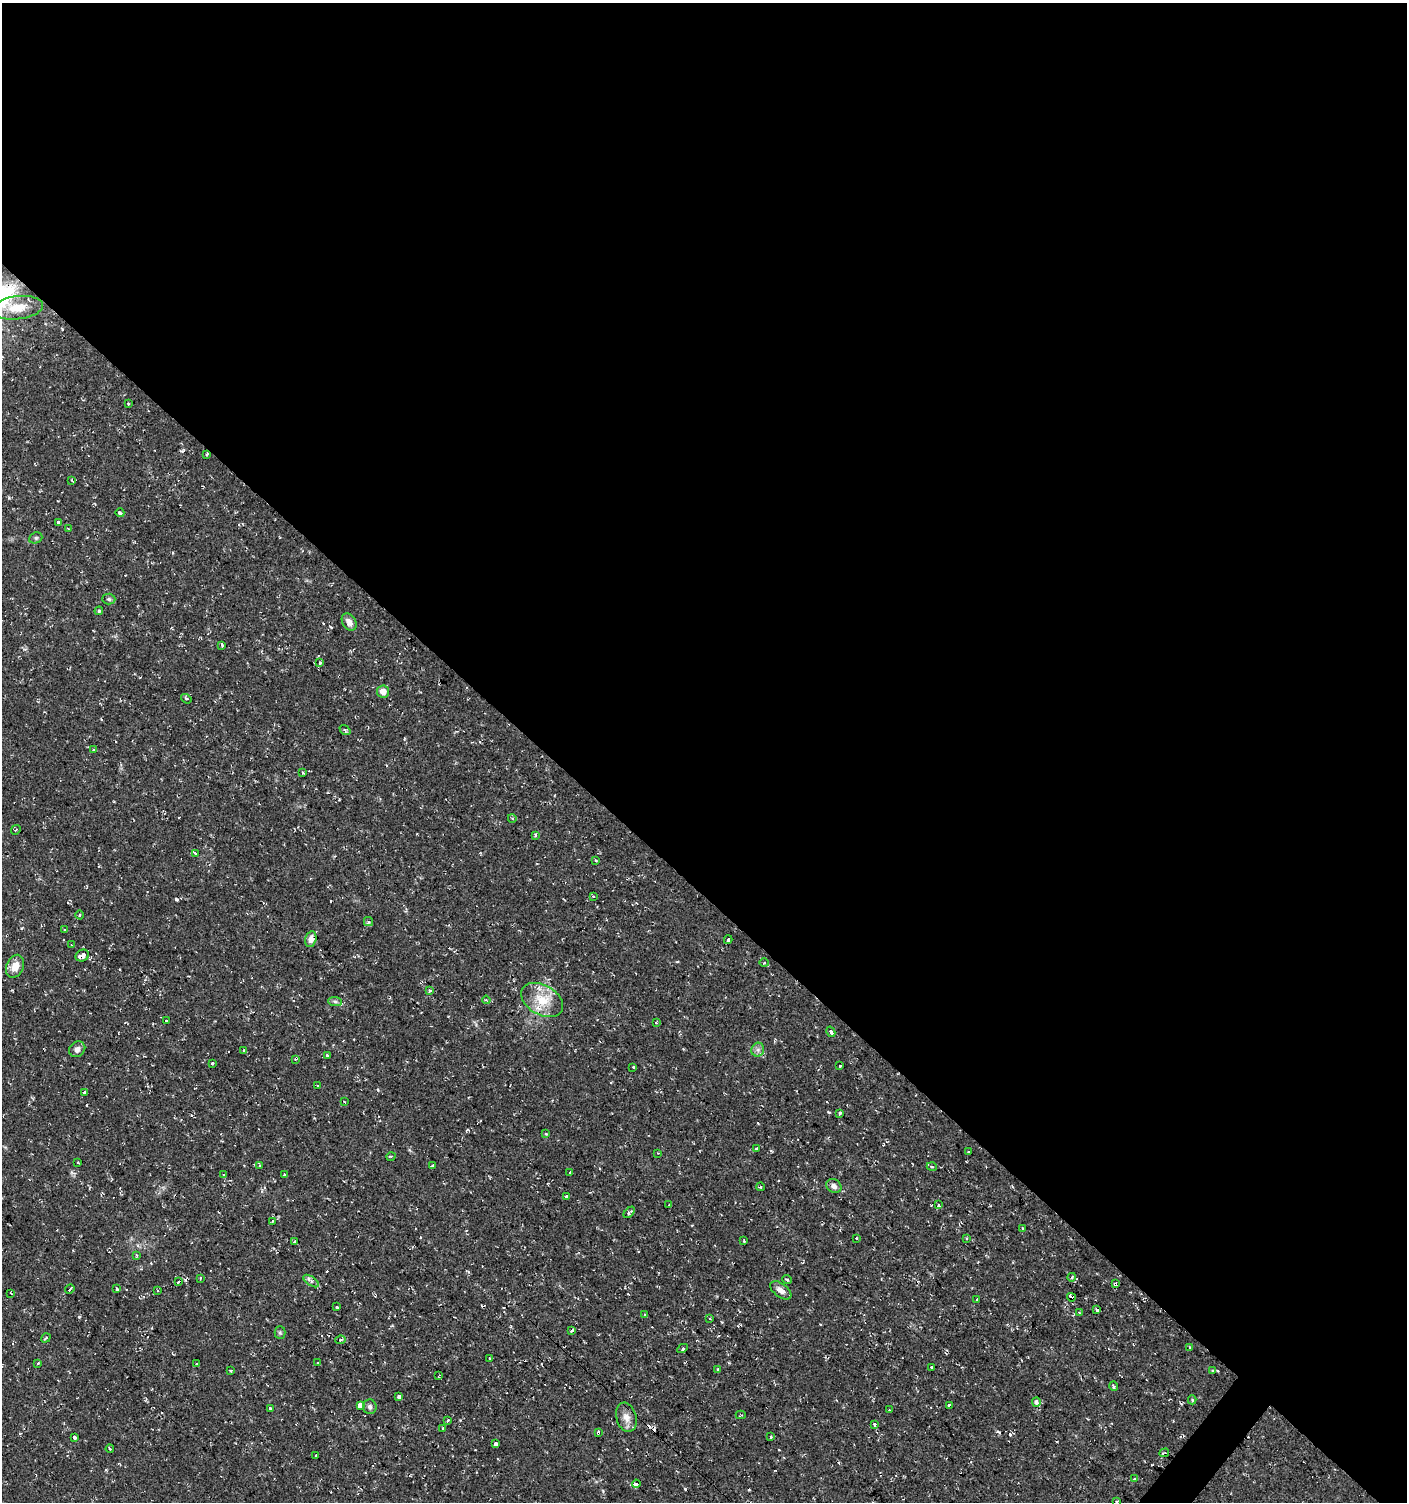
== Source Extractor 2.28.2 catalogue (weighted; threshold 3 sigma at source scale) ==
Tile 3 of 4 x 4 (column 3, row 1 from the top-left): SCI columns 3044-4448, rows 4503-6002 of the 6025 x 6006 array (HDU 1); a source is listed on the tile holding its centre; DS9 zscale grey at full resolution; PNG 1409 x 1504 px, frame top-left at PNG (2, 3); each listed source drawn as its Kron ellipse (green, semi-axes under 4 px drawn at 4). Shown black and unused: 60% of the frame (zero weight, under 2 of 3 exposures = <1% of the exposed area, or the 3 px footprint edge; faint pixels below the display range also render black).
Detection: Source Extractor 2.28.2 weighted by HDU 2 'WHT'; one run over the whole footprint, this tile lists its part. Background 0.0323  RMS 0.004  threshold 0.018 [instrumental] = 3 sigma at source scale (4.5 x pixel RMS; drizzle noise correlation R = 1.50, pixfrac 1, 0.0396/0.0396 arcsec/px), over >= 5 px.
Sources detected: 160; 24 cosmic-ray / hot-pixel residue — neither listed nor drawn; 2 inside a brighter listed object's ellipse — not listed separately; the other 134 listed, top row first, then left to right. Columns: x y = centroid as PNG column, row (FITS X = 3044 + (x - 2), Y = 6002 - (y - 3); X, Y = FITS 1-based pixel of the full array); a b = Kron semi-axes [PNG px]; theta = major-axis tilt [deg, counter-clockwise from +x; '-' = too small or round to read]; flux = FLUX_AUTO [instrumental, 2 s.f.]
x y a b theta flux
18 308 26 11 7 8.2
128 403 2 2 - 0.37
207 454 4 3 - 0.64
72 480 4 2 - 0.4
120 513 4 3 - 1.6
59 522 3 3 - 1.8
68 528 4 2 - 0.3
36 538 7 5 21 0.79
109 599 6 5 - 0.74
99 611 4 4 - 0.55
349 622 9 6 -59 2.4
222 645 3 3 - 1.7
320 663 3 3 - 1.7
383 692 6 6 - 3.3
186 699 5 4 - 0.6
345 730 6 3 -37 0.59
93 750 4 3 - 0.61
303 773 3 3 - 0.81
512 818 4 3 - 0.33
16 830 5 4 - 0.64
535 835 4 3 - 0.67
195 853 4 3 - 2.6
596 860 4 3 - 0.47
593 896 3 3 - 0.8
80 915 4 3 - 0.42
368 922 4 4 - 0.92
65 930 3 2 - 0.51
311 939 8 5 76 2.1
728 940 4 3 - 1.6
72 945 3 2 - 0.31
82 955 7 5 23 2.7
764 963 5 3 - 0.56
15 966 12 8 67 4.3
430 990 3 3 - 1
486 1000 4 3 - 0.49
542 1000 22 15 -30 9.6
335 1001 7 4 -2 0.82
166 1021 3 2 - 0.61
656 1022 3 2 - 0.46
831 1032 5 3 - 4.1
77 1049 8 7 - 1.8
244 1050 3 3 - 0.43
758 1050 7 6 - 1.4
327 1055 4 3 - 0.49
295 1059 4 4 - 0.53
212 1063 3 3 - 2.2
840 1066 3 2 - 0.34
633 1067 3 3 - 1.7
317 1086 3 3 - 1.1
84 1092 3 3 - 1.5
344 1102 4 3 - 0.69
840 1113 3 3 - 3.3
546 1134 4 3 - 0.58
757 1149 3 3 - 1.5
968 1151 3 3 - 0.8
658 1153 3 3 - 0.25
391 1156 5 3 - 0.36
78 1162 3 3 - 1.1
260 1165 3 3 - 0.9
432 1166 3 2 - 0.65
932 1167 5 3 - 0.45
569 1173 3 3 - 0.98
223 1174 3 2 - 0.4
284 1175 3 3 - 1.4
834 1186 8 6 -34 1.7
760 1187 4 3 - 0.36
566 1196 3 3 - 1.8
669 1205 3 3 - 1.4
938 1205 3 3 - 2.7
629 1212 7 3 44 0.64
273 1221 4 2 - 0.31
1023 1228 3 3 - 0.35
856 1238 3 3 - 0.61
967 1238 4 3 - 0.45
294 1241 3 3 - 1.5
744 1241 3 2 - 0.52
137 1255 4 3 - 0.63
1072 1277 4 3 - 1.2
200 1278 3 2 - 0.51
787 1280 5 4 - 0.55
311 1281 9 4 -34 1.2
178 1282 4 3 - 1.5
1115 1284 4 3 - 1.3
70 1289 5 3 - 1.7
117 1289 4 3 - 2
158 1290 4 3 - 0.82
781 1290 12 7 -38 2.5
11 1293 3 2 - 0.49
1071 1297 4 3 - 5.4
977 1300 3 3 - 2.4
337 1307 3 3 - 3.1
1097 1310 4 3 - 5.5
1079 1312 4 2 - 0.37
645 1315 3 3 - 1.6
710 1319 3 2 - 0.36
572 1330 3 3 - 2.5
280 1333 6 5 - 0.61
46 1338 5 3 - 0.57
340 1340 5 4 - 0.62
683 1348 5 3 - 0.88
1190 1348 4 3 - 0.47
490 1359 3 3 - 1.1
38 1363 3 3 - 0.81
318 1363 3 3 - 0.51
197 1364 3 3 - 0.75
931 1367 3 3 - 0.89
718 1369 3 2 - 0.76
231 1371 3 3 - 0.58
1212 1371 3 3 - 1.6
438 1376 3 2 - 0.42
1114 1386 5 3 - 0.81
399 1397 3 3 - 13
1192 1400 4 3 - 0.59
1036 1402 5 4 - 2.4
949 1405 3 3 - 2
360 1406 4 4 - 12
370 1407 7 7 - 1.2
270 1408 3 3 - 1.7
889 1410 2 2 - 0.29
741 1415 5 4 - 0.4
626 1417 15 10 -74 3.4
448 1421 4 3 - 1.4
875 1425 3 3 - 2.9
443 1428 3 3 - 1.3
598 1433 4 3 - 0.98
74 1437 3 3 - 4
771 1437 3 3 - 1.3
496 1444 3 3 - 20
110 1449 4 3 - 0.5
1164 1453 5 2 - 0.63
315 1455 3 3 - 0.78
1134 1479 3 3 - 1.6
636 1484 4 3 - 2.9
1117 1501 3 2 - 0.39
Overlapping masked pixels (flux is a lower limit): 4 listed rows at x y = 207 454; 1115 1284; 1071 1297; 598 1433